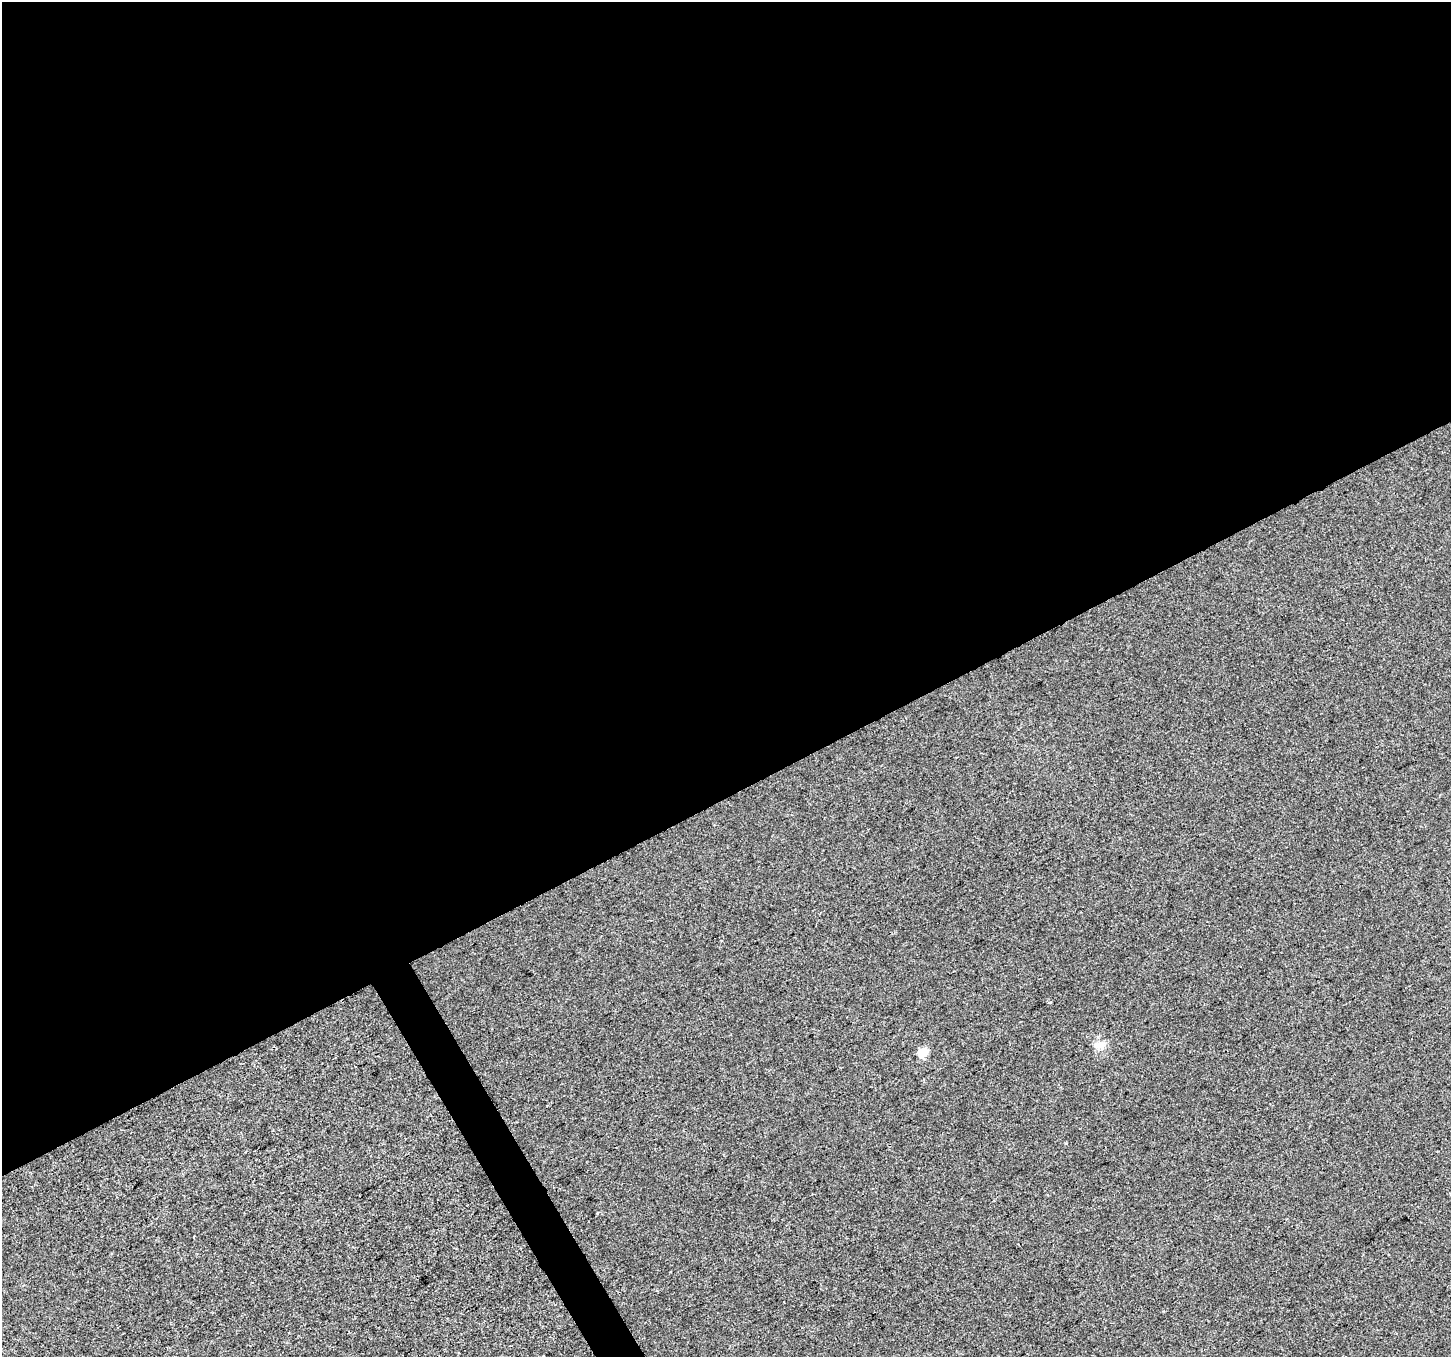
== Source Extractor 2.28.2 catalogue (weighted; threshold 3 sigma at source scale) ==
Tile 2 of 4 x 4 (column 2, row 1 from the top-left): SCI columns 1452-2900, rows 4229-5583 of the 5799 x 5687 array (HDU 1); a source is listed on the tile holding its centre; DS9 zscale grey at full resolution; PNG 1453 x 1359 px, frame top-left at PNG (2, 2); no overlay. Shown black and unused: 60% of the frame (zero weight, under 2 of 3 exposures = <1% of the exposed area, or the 3 px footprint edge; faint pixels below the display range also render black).
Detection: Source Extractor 2.28.2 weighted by HDU 2 'WHT'; one run over the whole footprint, this tile lists its part. Background 0.00151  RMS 0.0057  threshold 0.0255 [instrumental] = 3 sigma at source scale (4.5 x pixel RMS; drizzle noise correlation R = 1.50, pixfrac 1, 0.0396/0.0396 arcsec/px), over >= 5 px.
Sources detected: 5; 1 cosmic-ray / hot-pixel residue — not listed; the other 4 listed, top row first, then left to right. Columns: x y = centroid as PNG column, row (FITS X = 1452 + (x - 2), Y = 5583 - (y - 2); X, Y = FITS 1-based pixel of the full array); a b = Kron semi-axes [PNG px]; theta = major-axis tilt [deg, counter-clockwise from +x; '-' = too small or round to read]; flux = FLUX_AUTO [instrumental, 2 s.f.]
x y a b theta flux
1100 1046 14 10 -9 4.7
922 1053 5 5 - 31
194 1237 3 2 - 0.51
543 1356 3 3 - 1.6
Isophote crosses this tile's border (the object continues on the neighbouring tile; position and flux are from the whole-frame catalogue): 1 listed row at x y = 543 1356